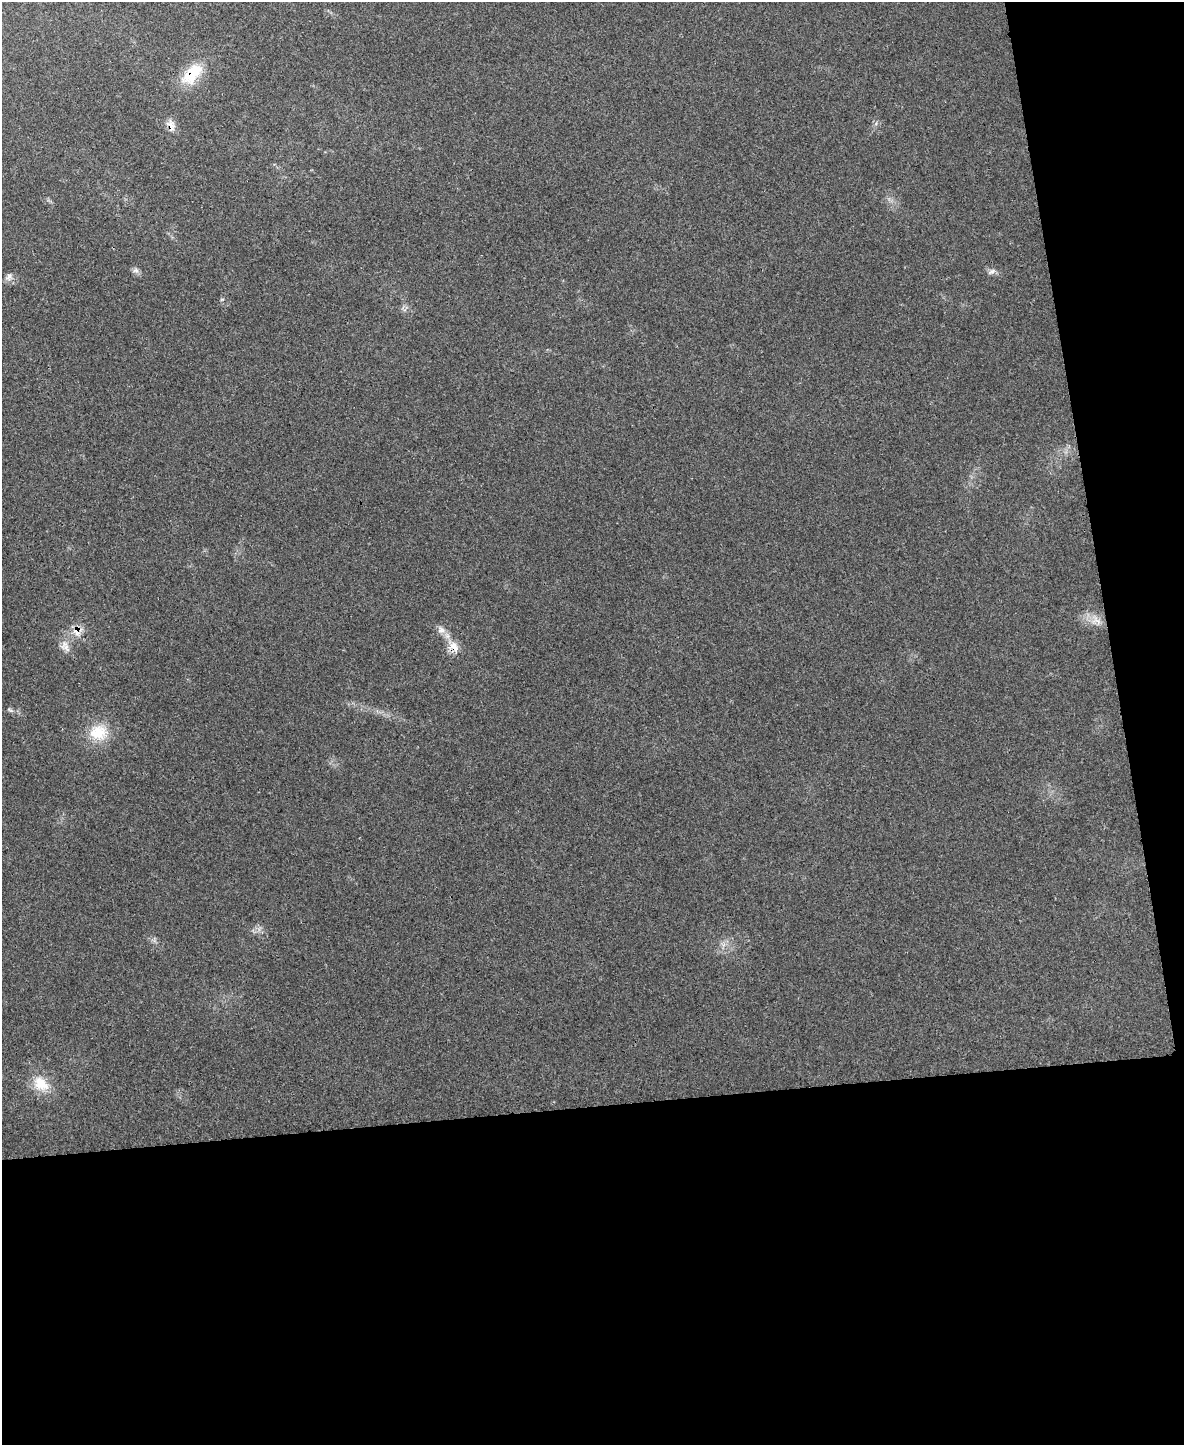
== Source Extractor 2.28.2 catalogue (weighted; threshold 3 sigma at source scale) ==
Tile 12 of 4 x 3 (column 4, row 3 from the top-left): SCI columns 3547-4728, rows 138-1580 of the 4735 x 4709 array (HDU 1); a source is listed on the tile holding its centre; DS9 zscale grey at full resolution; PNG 1186 x 1447 px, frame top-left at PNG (2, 2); no overlay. Shown black and unused: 29% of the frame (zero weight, under 3 of 4 exposures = <1% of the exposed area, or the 3 px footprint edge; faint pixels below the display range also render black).
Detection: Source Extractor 2.28.2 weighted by HDU 2 'WHT'; one run over the whole footprint, this tile lists its part. Background 0.0442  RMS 0.0051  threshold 0.023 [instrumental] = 3 sigma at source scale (4.5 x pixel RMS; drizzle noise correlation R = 1.50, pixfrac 1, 0.05/0.05 arcsec/px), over >= 5 px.
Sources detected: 13; all 13 listed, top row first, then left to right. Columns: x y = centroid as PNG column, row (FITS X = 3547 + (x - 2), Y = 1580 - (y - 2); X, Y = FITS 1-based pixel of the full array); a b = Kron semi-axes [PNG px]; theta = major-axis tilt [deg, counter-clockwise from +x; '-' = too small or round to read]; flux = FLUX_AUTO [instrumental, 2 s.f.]
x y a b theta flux
192 74 34 17 47 17
171 126 20 7 -81 3.7
136 270 9 6 0 1.5
992 271 11 5 30 1.5
9 277 11 7 72 2
1098 621 8 6 -79 2.1
441 630 12 9 -18 3.1
77 631 16 9 -80 4.8
65 646 17 10 -63 4.2
454 647 17 12 -48 6.2
10 710 8 3 -32 0.82
98 732 26 21 5 14
41 1084 25 17 -39 12
Overlapping masked pixels (flux is a lower limit): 4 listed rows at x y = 192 74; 171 126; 77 631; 454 647